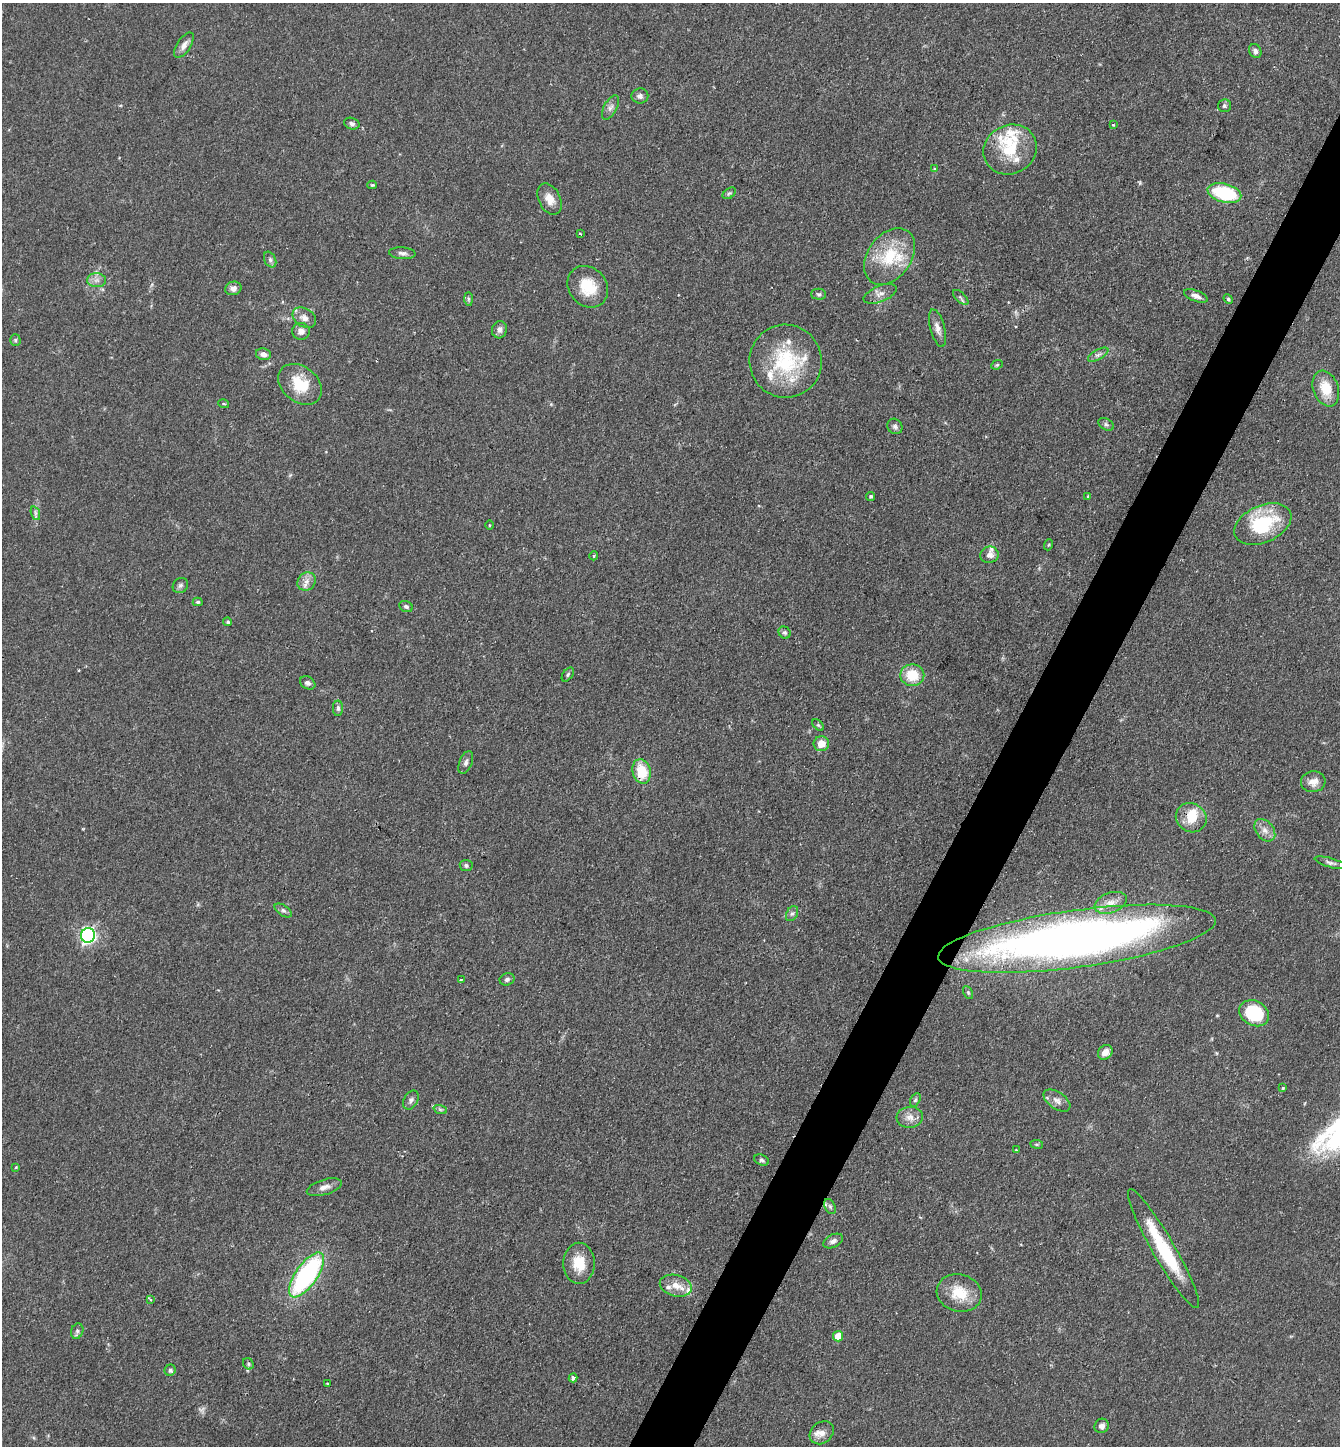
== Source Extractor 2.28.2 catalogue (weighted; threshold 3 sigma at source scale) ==
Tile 10 of 4 x 4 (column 2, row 3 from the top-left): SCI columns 1486-2823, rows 1446-2889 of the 5783 x 5776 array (HDU 1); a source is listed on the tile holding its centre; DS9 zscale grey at full resolution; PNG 1342 x 1448 px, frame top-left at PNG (2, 3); each listed source drawn as its Kron ellipse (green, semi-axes under 4 px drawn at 4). Shown black and unused: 4% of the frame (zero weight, under 2 of 3 exposures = <1% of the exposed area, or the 3 px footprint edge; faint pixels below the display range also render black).
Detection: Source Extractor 2.28.2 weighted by HDU 2 'WHT'; one run over the whole footprint, this tile lists its part. Background 0.0527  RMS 0.005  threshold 0.0226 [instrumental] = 3 sigma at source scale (4.5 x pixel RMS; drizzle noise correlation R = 1.50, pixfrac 1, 0.05/0.05 arcsec/px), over >= 5 px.
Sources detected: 118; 1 too faint to see at this stretch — neither listed nor drawn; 13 inside a brighter listed object's ellipse — not listed separately; the other 104 listed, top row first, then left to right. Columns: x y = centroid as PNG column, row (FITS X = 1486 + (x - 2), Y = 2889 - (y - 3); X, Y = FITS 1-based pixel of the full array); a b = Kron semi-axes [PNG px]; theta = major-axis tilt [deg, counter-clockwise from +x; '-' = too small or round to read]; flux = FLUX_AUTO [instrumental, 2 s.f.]
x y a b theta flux
184 45 14 7 57 3.1
1255 51 7 6 - 1.8
640 96 8 7 - 1.8
1224 106 6 6 - 1
610 107 13 6 62 2.4
352 124 8 5 -16 1.5
1113 125 3 3 - 0.52
1010 149 27 24 29 21
934 168 4 3 - 0.51
372 185 5 4 - 0.61
729 193 7 5 38 0.92
1224 193 17 9 -15 35
549 199 16 11 -63 5.8
580 234 3 3 - 0.65
402 253 13 6 -4 2
889 256 31 21 53 24
270 260 8 5 -64 1.4
96 280 9 7 1 2.6
588 287 22 19 -49 15
233 288 8 7 - 2.5
819 294 7 5 -2 1.1
880 294 17 8 22 3.6
1196 296 12 5 -20 2.7
961 297 9 5 -44 1.2
468 299 7 4 -89 0.92
1228 299 5 4 - 0.68
304 318 12 9 -33 3.4
938 328 19 7 -75 3.5
499 330 9 7 74 2.2
301 331 9 8 - 3.2
15 340 6 5 - 0.83
263 354 7 6 - 2.4
1098 355 11 5 31 1.7
786 361 36 36 - 40
997 365 6 4 22 0.75
300 384 24 17 -38 16
1326 389 18 12 -70 12
224 404 5 3 - 0.52
1106 424 8 5 -29 1.2
895 426 8 7 - 1.6
871 496 4 4 - 0.99
1087 497 3 3 - 2.6
35 513 7 4 -72 1.2
1263 524 30 18 24 34
489 525 5 3 - 0.49
1048 545 6 3 70 0.64
989 555 9 8 - 3.1
594 556 4 3 - 0.64
307 582 10 8 46 3.2
180 586 8 7 - 1.4
198 602 5 4 - 0.94
406 606 7 5 -24 1.2
228 622 4 4 - 1
785 633 6 5 - 1.1
568 675 8 5 54 0.94
912 675 12 11 - 13
308 683 8 6 -30 1.7
338 708 8 5 90 1.3
818 725 7 4 -44 0.78
821 744 8 7 - 6
466 762 12 6 69 1.8
642 771 12 9 -74 15
1313 782 12 10 5 4.3
1191 818 16 14 -30 9.9
1265 830 12 8 -50 3.6
1331 863 16 4 -16 1.7
466 865 6 5 - 1.2
1111 903 17 10 20 5.5
283 910 9 5 -34 1.5
792 914 8 5 61 1.3
88 935 7 7 - 130
1077 939 140 28 8 450
507 979 7 6 - 1.3
461 980 3 2 - 0.63
968 992 7 4 -64 0.88
1254 1013 15 12 -29 28
1105 1052 8 6 46 4.2
1283 1088 4 4 - 0.64
411 1100 10 7 62 1.8
915 1100 7 4 59 0.92
1057 1100 15 8 -35 3.2
440 1109 7 4 -19 0.91
910 1117 13 10 5 4.3
1037 1144 6 3 -8 0.67
1016 1150 4 3 - 0.43
761 1160 7 5 -25 1.1
16 1167 4 3 - 0.57
324 1187 18 7 17 3.5
830 1207 8 5 -63 1.2
833 1241 10 6 27 2.1
1163 1249 68 11 -60 34
579 1263 20 15 -88 12
307 1275 26 11 55 87
676 1286 16 10 -15 6.2
959 1293 23 18 -16 14
151 1300 4 3 - 0.58
77 1331 8 6 71 1.4
838 1336 5 5 - 8.2
248 1364 6 5 - 0.79
170 1370 6 5 - 1.4
573 1378 4 3 - 2.8
327 1383 4 2 - 0.45
1102 1426 7 7 - 2.3
822 1433 13 10 40 3.7
Overlapping masked pixels (flux is a lower limit): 2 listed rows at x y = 642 771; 1077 939